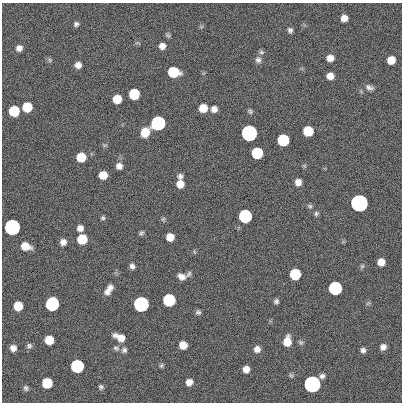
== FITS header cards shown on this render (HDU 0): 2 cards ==
NAXIS1  =                  400
NAXIS2  =                  400

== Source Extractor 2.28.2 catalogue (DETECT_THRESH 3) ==
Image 400 x 400 px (HDU 0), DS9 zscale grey, 1 PNG px = 1 image px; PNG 404 x 404 px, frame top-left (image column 1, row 400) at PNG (2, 3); no overlay
Background 0.434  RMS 33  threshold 100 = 3 sigma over >= 5 px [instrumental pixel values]
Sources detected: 88; all 88 listed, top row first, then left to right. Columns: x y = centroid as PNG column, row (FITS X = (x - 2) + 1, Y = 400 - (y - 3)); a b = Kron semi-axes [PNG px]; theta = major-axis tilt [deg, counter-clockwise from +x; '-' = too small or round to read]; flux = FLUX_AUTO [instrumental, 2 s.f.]
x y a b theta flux
344 18 6 6 - 1.6e+04
76 24 6 6 - 5.6e+03
290 30 7 6 - 6.4e+03
168 35 8 5 -40 4.2e+03
137 43 7 4 0 3.3e+03
162 46 7 7 - 1.4e+04
19 48 7 6 - 1.2e+04
261 52 7 5 -14 4.8e+03
330 58 7 6 - 1.8e+04
50 60 6 6 - 4.2e+03
258 60 9 8 - 8.7e+03
391 60 7 6 - 3.1e+04
78 65 7 7 - 1.4e+04
173 72 8 7 - 1.2e+05
330 76 6 6 - 1.9e+04
369 87 11 7 -16 9.4e+03
134 94 7 7 - 1.2e+05
117 99 7 6 - 4.7e+04
27 107 7 7 - 7.3e+04
203 108 7 6 - 3.8e+04
214 109 7 7 - 1.3e+04
14 111 7 7 - 1.2e+05
250 111 6 5 - 4.2e+03
158 123 7 7 - 1.0e+06
308 131 7 7 - 9.1e+04
145 132 8 7 - 5.0e+04
249 133 7 7 - 3.5e+06
283 140 7 7 - 2.1e+05
257 153 7 7 - 1.8e+05
81 157 7 7 - 5.8e+04
119 166 8 7 - 1.2e+04
304 166 6 4 -1 2.9e+03
103 175 7 6 - 3.5e+04
180 176 7 6 - 7.0e+03
298 182 6 6 - 1.5e+04
180 184 7 7 - 2.4e+04
359 203 7 7 - 1.1e+07
310 206 7 6 - 4.6e+03
316 213 6 6 - 4.5e+03
245 216 7 7 - 5.4e+05
103 218 5 5 - 4.2e+03
163 219 6 5 - 3.7e+03
12 227 7 7 - 2.9e+06
80 228 6 6 - 1.2e+04
141 233 6 5 - 4.5e+03
170 237 6 6 - 2.8e+04
82 239 7 7 - 7.7e+04
63 242 6 6 - 1.3e+04
25 246 8 6 -15 3.6e+04
194 252 7 3 -81 2.6e+03
381 262 6 6 - 2.2e+04
132 266 6 5 - 7.5e+03
362 266 6 5 - 3.9e+03
189 274 10 6 50 5.8e+03
295 274 7 7 - 1.4e+05
181 277 11 8 -20 1.3e+04
110 287 8 6 21 9.0e+03
335 288 7 7 - 5.7e+05
107 292 9 8 - 1.2e+04
169 300 7 7 - 3.1e+05
276 301 5 5 - 5.6e+03
368 303 7 4 36 3.2e+03
52 304 8 7 - 6.1e+05
141 304 7 7 - 2.1e+06
18 306 7 7 - 4.9e+04
198 312 7 6 - 5.3e+03
120 337 12 6 -24 2.4e+04
49 340 7 7 - 4.7e+04
287 341 10 7 82 3.4e+04
301 342 8 6 -51 4.8e+03
183 345 6 6 - 2.8e+04
29 346 7 6 - 6.0e+03
383 347 6 6 - 1.2e+04
13 348 6 6 - 1.4e+04
116 348 9 6 -35 5.8e+03
257 349 7 7 - 1.3e+04
124 350 8 6 49 6.4e+03
363 350 6 5 - 7.0e+03
161 365 6 5 - 3.6e+03
77 366 7 7 - 5.2e+05
246 369 6 6 - 1.6e+04
291 375 8 5 -19 4.0e+03
322 376 6 6 - 6.9e+03
189 382 6 6 - 1.5e+04
47 383 7 7 - 9.9e+04
312 384 7 7 - 5.5e+06
101 387 6 6 - 4.8e+03
26 388 8 6 -49 6.0e+03